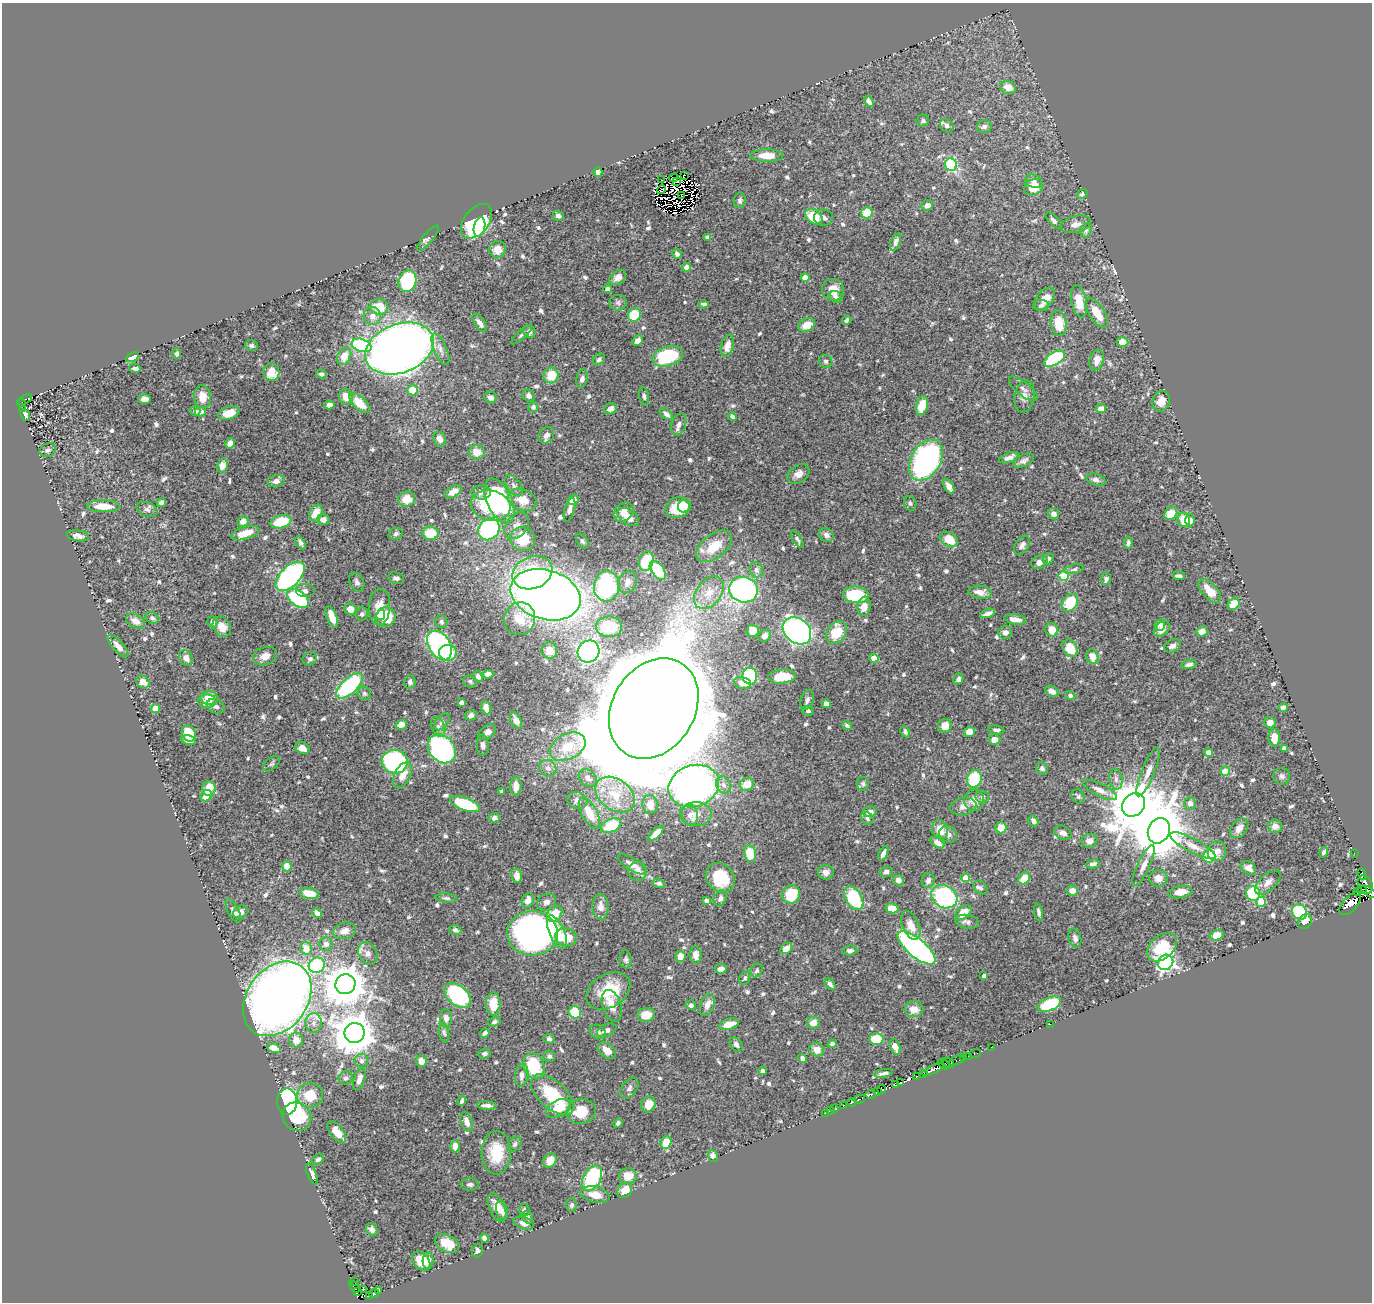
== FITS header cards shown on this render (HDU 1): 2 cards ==
NAXIS1  =                 1370
NAXIS2  =                 1300

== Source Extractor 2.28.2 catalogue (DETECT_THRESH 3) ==
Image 1370 x 1300 px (HDU 1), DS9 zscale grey, 1 PNG px = 1 image px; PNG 1374 x 1304 px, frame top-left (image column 1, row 1300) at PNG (2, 3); each listed source drawn as its Kron ellipse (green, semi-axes under 4 px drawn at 4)
Background 0.46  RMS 0.012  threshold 0.0357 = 3 sigma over >= 5 px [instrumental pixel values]
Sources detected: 738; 15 with non-positive FLUX_AUTO (blend fragments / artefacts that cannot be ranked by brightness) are neither listed nor drawn; of the other 723, the 500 brightest by FLUX_AUTO listed and drawn (223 fainter detections omitted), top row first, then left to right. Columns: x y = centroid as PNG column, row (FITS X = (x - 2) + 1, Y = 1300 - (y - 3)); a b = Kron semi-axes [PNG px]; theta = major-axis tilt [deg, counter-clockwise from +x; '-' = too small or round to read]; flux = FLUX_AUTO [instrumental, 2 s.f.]
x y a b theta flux
1008 87 8 6 -19 8.4
869 102 6 4 -54 3.7
923 121 6 6 - 2
947 126 7 6 - 2.9
984 127 8 6 12 2.7
767 156 16 6 0 12
951 165 6 6 - 77
598 172 4 4 - 5.1
684 175 3 2 - 3.9
674 178 4 2 - 2.7
661 180 3 2 - 2.1
677 181 3 2 - 1.9
1034 181 8 6 -25 3.7
1033 187 10 8 22 12
661 190 5 3 - 2.4
1082 194 6 4 37 2
682 195 3 3 - 3.2
740 200 8 6 82 2.4
927 205 6 5 - 5.1
867 213 6 5 - 20
558 216 5 4 - 2.5
814 216 9 7 -38 23
824 218 9 8 - 3.3
1054 220 10 5 -45 2.5
477 221 19 12 53 80
1076 224 15 8 13 5.4
479 227 10 5 78 29
1086 230 7 5 74 2
707 237 4 3 - 2.4
428 238 16 5 49 2.4
896 242 9 5 70 3.5
497 249 8 8 - 6.8
677 254 5 4 - 2.6
687 267 4 4 - 9.4
618 277 9 6 34 3.9
805 278 4 4 - 9.7
407 281 11 8 69 77
607 289 4 4 - 2.4
833 290 11 11 - 9.5
836 297 7 5 -37 1.8
1045 299 13 8 50 9.9
1079 301 16 7 -79 16
618 303 8 8 - 2.4
704 304 5 3 - 1.9
1041 305 8 5 8 2.1
379 307 9 7 -10 21
1097 313 17 7 -58 16
634 315 7 6 - 27
372 316 9 8 - 6
847 320 5 3 - 2.2
480 323 10 5 -56 4.1
1059 323 13 8 -81 20
807 325 8 6 28 13
529 331 6 6 - 3.4
522 335 13 4 43 2.1
638 341 6 4 48 4.7
1122 342 6 5 - 7.4
362 345 10 6 -19 71
252 346 6 5 - 2
727 346 11 6 75 6.8
399 348 36 24 21 920
440 349 17 6 -67 4.8
177 354 5 4 - 2.3
344 356 9 6 65 10
668 356 16 9 18 54
132 357 7 4 29 8.4
599 359 7 5 37 1.9
1054 359 11 6 30 76
1097 360 10 7 73 6.9
826 361 7 6 - 2
135 368 6 3 -4 1.9
271 372 9 8 - 15
321 374 5 4 - 2.2
551 375 8 7 - 17
582 379 9 5 75 3.6
1023 389 17 7 -38 4.1
412 390 5 5 - 17
529 396 6 5 - 4
644 396 9 5 -81 2.2
1024 396 16 10 80 6.3
202 397 11 8 -84 11
346 397 8 7 - 9.2
491 397 6 5 - 3.6
144 399 6 4 -1 4.8
25 400 7 4 30 33
1161 401 10 8 73 7.6
21 403 4 3 - 5
359 403 13 6 -45 14
329 405 5 4 - 4.9
922 405 9 6 75 15
533 407 5 5 - 2.2
22 408 3 2 - 7
610 409 6 5 - 4.9
1101 409 5 4 - 5.7
195 411 5 4 - 2
201 412 5 4 - 4.3
229 413 11 6 18 11
666 414 7 5 -36 3
25 415 6 4 -62 2.7
732 416 4 4 - 2.1
679 424 12 7 71 3.6
546 435 9 7 52 4.9
440 439 8 6 -63 5.8
230 443 5 4 - 5.3
48 450 8 7 - 2.4
477 452 8 7 - 9.9
1009 458 10 4 21 3.3
926 460 22 14 59 200
1024 461 11 6 25 3.1
222 466 7 5 72 6.5
798 474 12 8 35 5.1
1096 480 10 5 -17 3.1
276 481 8 6 10 4.2
514 486 12 7 -55 3.7
949 487 8 4 -61 5.1
453 492 9 5 30 7.3
481 492 10 7 0 4.3
406 499 8 7 - 12
522 500 15 10 -20 13
573 500 5 5 - 9.5
499 501 24 12 -65 130
161 502 5 4 - 2.1
910 503 7 6 - 1.9
491 505 20 15 -11 57
103 506 16 6 -1 14
684 506 7 6 - 4.4
677 508 12 10 19 23
147 509 11 6 -22 3.1
570 510 12 5 74 3.4
623 512 11 8 40 6.3
316 513 9 6 66 11
1054 514 6 5 - 4.8
1171 514 7 5 42 13
628 517 12 7 -36 8
323 520 6 5 - 4.2
1184 520 7 6 - 19
1190 520 6 5 - 4.2
243 521 6 5 - 6.6
281 522 10 6 17 28
517 526 15 10 52 6.4
489 529 12 10 50 87
245 533 14 6 16 12
430 533 8 7 - 21
396 534 7 5 20 1.9
826 535 7 6 - 3.6
78 536 11 5 -8 3.9
523 539 12 11 - 23
797 539 10 4 -58 2.1
949 539 10 7 -28 18
582 541 8 5 -57 1.9
300 543 7 3 -63 2.7
1128 543 6 3 84 2
1022 545 10 6 57 3.4
714 546 21 11 38 18
1048 559 6 5 - 2.8
646 561 10 7 76 33
1039 562 8 6 25 5.7
1074 569 9 4 13 2
658 570 11 6 -54 28
756 570 8 6 -62 2.5
532 573 20 16 22 53
290 576 18 10 45 150
1064 576 5 5 - 39
1179 576 6 3 -6 2
396 578 8 5 -8 2.3
1106 579 6 5 - 2.4
357 582 10 7 -64 2.8
628 582 12 9 65 5.1
607 586 15 13 85 100
744 590 14 12 -14 250
305 591 10 7 0 3.5
1210 591 14 7 -48 13
980 592 12 6 -5 6.8
709 593 18 12 53 14
546 595 36 24 -17 920
856 595 13 8 -6 44
298 598 12 7 -38 89
1070 603 9 7 55 34
1234 604 6 5 - 14
864 606 10 6 82 8.1
379 607 18 10 87 13
350 609 6 5 - 7.9
988 613 8 3 18 4.2
362 614 7 6 - 1.9
381 615 5 3 - 6.2
332 617 11 5 -70 9.9
385 617 10 9 - 27
152 618 7 5 -36 2.3
520 619 16 15 - 20
1015 619 11 5 -9 6.9
135 621 10 6 -28 6.7
212 622 6 5 - 2.3
441 622 6 6 - 2.2
1160 625 5 5 - 4.1
222 627 11 8 -57 7.4
609 627 13 10 -1 26
1162 629 9 6 44 6.9
1052 630 7 6 - 11
753 631 6 6 - 11
797 631 16 12 -42 230
1202 631 5 5 - 7.8
837 633 12 9 55 21
1005 633 7 6 - 4.9
764 636 7 5 35 5.3
439 645 16 10 -58 160
118 646 14 5 -48 5.5
1172 646 8 6 29 4.2
1070 648 9 7 -59 21
549 651 8 8 - 6.3
588 652 11 10 - 230
448 653 9 8 - 20
265 656 12 8 20 5.9
1092 656 7 6 - 10
186 658 8 6 -57 4.4
874 658 4 4 - 13
310 659 7 6 - 2.7
1189 664 8 4 17 2.7
488 674 5 4 - 5.4
478 676 6 4 -60 3
750 676 8 7 - 58
782 676 14 7 5 24
958 679 6 5 - 2.8
470 681 7 6 - 2.1
143 682 7 6 - 7.4
410 682 6 5 - 2.8
742 683 9 6 -12 9.1
349 686 16 8 42 92
1052 691 7 5 -32 4.4
364 694 7 6 - 1.9
1070 696 5 4 - 2.3
209 698 9 6 -4 9.5
807 700 10 6 71 3.5
207 701 9 7 -2 9.7
461 703 4 4 - 3.1
826 704 5 4 - 3.7
216 706 9 7 -28 3.7
1283 707 5 4 - 3
155 708 4 4 - 11
486 708 7 5 -69 8.3
654 708 53 41 59 12000
808 711 6 5 - 1.9
471 715 6 5 - 2.7
516 720 9 5 -65 5.5
442 722 10 6 50 2.9
1270 723 6 5 - 4.3
401 725 6 5 - 4.5
847 725 5 4 - 1.9
945 726 7 6 - 8.3
438 727 10 6 -68 2.8
996 730 8 4 -9 2.5
487 732 10 6 38 4.9
905 732 6 4 -62 2.5
969 732 5 5 - 5.8
189 733 8 7 - 21
1274 738 9 5 -86 8.9
995 739 6 5 - 7
189 740 8 4 -12 5.5
483 745 10 6 -88 3.7
568 747 19 12 27 22
302 748 7 5 -23 8
1284 748 4 4 - 3.8
442 749 16 12 -51 130
1209 752 4 4 - 7.4
395 762 13 11 -10 140
271 764 10 6 41 2
548 768 9 8 - 3.8
1042 768 6 5 - 2.3
1225 771 4 4 - 22
1148 772 26 6 68 7.9
402 775 14 7 63 8.5
1282 776 8 8 - 2.7
588 778 10 7 -43 4.9
974 779 9 7 74 37
1116 779 10 6 -84 3.9
747 784 7 6 - 11
863 784 7 6 - 2
724 785 9 7 -60 3.9
516 786 9 5 88 9.3
694 786 26 20 19 410
209 788 7 6 - 18
1100 790 18 6 -27 6.2
502 792 4 3 - 1.9
615 795 22 15 -36 27
206 796 6 5 - 11
982 796 7 6 - 2.3
1078 796 7 6 - 1.8
577 800 10 8 -18 4.1
974 800 11 10 - 8.5
1190 803 6 6 - 3.8
465 804 16 6 -20 47
650 804 9 7 -81 9.3
1133 805 13 10 49 4500
963 806 13 8 10 5.3
870 812 7 5 15 4.1
589 813 17 7 -62 17
696 814 16 12 2 9.2
690 815 10 8 -77 4.7
494 818 5 5 - 3.4
867 818 7 5 -50 2
1033 821 6 4 -57 3.1
611 826 10 6 23 32
1275 826 7 7 - 5.1
1001 828 6 5 - 14
1239 828 11 7 51 5.7
940 830 10 7 -70 11
1159 831 13 10 67 5600
1063 833 9 6 -31 4.3
656 834 10 4 43 5.9
948 834 9 8 - 3.9
1089 841 8 7 - 6.1
938 843 7 4 -34 5
1193 846 25 7 -27 8.7
1217 851 10 9 - 5.7
1324 852 5 4 - 2.5
750 853 8 6 -79 25
883 853 7 4 65 4.9
1354 853 2 2 - 3.7
1209 856 6 6 - 38
632 864 16 6 -32 6.7
1093 864 6 4 11 2.8
287 866 5 5 - 9.5
1144 866 22 6 65 6.5
1248 868 8 6 -30 5.6
637 871 9 9 - 5.1
826 872 8 7 - 4.1
886 872 6 5 - 2.6
1362 874 6 4 -66 42
517 876 7 5 -78 5.7
720 878 16 13 -47 37
965 878 4 4 - 13
1024 878 6 5 - 18
1158 878 9 8 - 7.4
898 880 5 5 - 4.6
928 880 7 6 - 3.7
1268 882 16 8 44 5.6
659 883 6 4 -17 2.1
1365 885 9 7 -62 340
980 888 8 6 -44 2.3
1362 890 5 3 - 77
1072 891 5 5 - 5.4
1368 891 9 3 -34 87
1180 892 12 6 9 10
1357 892 3 2 - 39
309 893 10 5 -12 13
791 894 9 8 - 30
1253 894 7 7 - 51
944 897 13 11 -29 120
446 898 10 4 -6 2.2
720 898 8 6 65 3.5
854 898 13 8 -58 54
528 900 8 6 67 6.2
706 901 4 4 - 3
546 902 10 8 27 3.5
1261 902 5 5 - 28
1350 904 14 7 48 770
600 907 13 8 -88 7
892 908 6 5 - 11
233 911 13 5 -63 4.1
241 912 8 6 33 4.5
1039 912 8 4 -78 2.6
1299 912 8 7 - 62
317 913 5 4 - 3.8
963 913 9 5 39 14
555 914 9 6 48 17
967 922 12 7 -11 3.5
1305 922 7 6 - 5.9
911 925 15 8 -66 8.7
455 930 6 5 - 2.7
345 931 12 8 14 6.8
557 932 18 7 -66 24
532 933 25 22 -3 360
1217 935 7 5 18 12
566 937 11 8 -20 14
1075 938 10 6 -76 3.4
326 944 7 6 - 4
1162 947 17 11 42 26
306 948 6 5 - 13
786 948 7 5 40 6.4
917 948 23 9 -40 240
850 951 7 5 4 2.4
368 953 12 9 -59 5.2
696 955 8 6 -89 5.9
681 956 5 5 - 8.5
626 959 9 6 -83 2.2
1166 962 8 7 - 250
317 965 8 7 - 64
721 969 6 4 6 4.4
757 970 7 6 - 2
984 976 4 3 - 2.6
745 978 7 5 64 1.9
345 984 10 10 - 2600
830 984 7 4 -48 2.4
608 991 24 16 30 35
458 996 15 10 -40 95
277 999 41 30 54 980
493 1004 11 7 89 17
1049 1004 12 6 22 47
691 1005 5 5 - 2.2
707 1005 11 6 69 6.6
612 1006 16 9 -73 8.7
914 1009 9 8 - 7.5
575 1012 6 6 - 26
646 1015 9 7 10 13
446 1018 9 6 -86 4.2
495 1022 6 4 20 2.2
313 1023 10 8 90 5.2
813 1023 6 6 - 7.9
729 1024 10 5 15 11
1050 1024 2 2 - 40
607 1030 10 6 25 3.6
444 1032 10 5 -79 2.1
598 1032 9 6 -30 3
354 1033 10 10 - 2700
485 1033 5 4 - 2.6
549 1039 5 5 - 2.4
876 1039 7 6 - 21
296 1040 7 7 - 9.5
736 1044 8 5 -53 3.4
832 1044 4 4 - 2
895 1047 8 5 -68 4.9
991 1047 2 2 - 3.7
274 1048 7 4 -23 8.2
607 1050 10 6 -41 8.3
817 1050 7 6 - 7.1
484 1053 6 5 - 2.6
975 1054 6 2 18 9.2
549 1056 5 5 - 2.2
968 1056 2 2 - 3.3
803 1058 4 4 - 3
964 1058 3 3 - 12
957 1060 8 3 22 27
361 1061 7 7 - 2.9
421 1061 6 5 - 6.7
948 1063 6 3 -34 29
944 1064 6 3 -33 59
534 1066 13 10 -70 48
933 1070 11 3 24 200
762 1071 4 4 - 2.3
884 1073 9 3 9 2.4
924 1074 3 2 - 11
522 1075 11 6 83 5
917 1076 3 3 - 17
346 1078 7 6 - 2.6
359 1079 11 5 71 5.4
900 1083 3 3 - 25
895 1085 4 3 - 4.3
629 1088 12 7 53 3.6
882 1090 4 4 - 16
877 1092 3 3 - 36
871 1094 5 3 - 65
310 1095 13 12 - 19
552 1095 26 13 -43 41
859 1099 5 3 - 28
462 1101 5 3 - 2.1
287 1102 13 10 -90 120
852 1102 4 3 - 49
648 1104 8 7 - 10
487 1105 9 4 -4 3.5
844 1105 3 3 - 24
559 1108 13 8 27 16
835 1109 4 3 - 12
581 1111 15 12 11 19
831 1111 3 2 - 7
826 1113 2 2 - 4.2
297 1116 15 13 -42 57
467 1122 10 6 -71 6.1
618 1123 5 4 - 2.2
337 1132 12 6 -51 12
666 1142 6 5 - 15
515 1144 8 6 58 2.2
455 1146 6 4 89 5.5
496 1153 22 14 89 28
713 1156 6 5 - 5.3
318 1159 6 5 - 2.6
550 1161 8 6 56 9.8
312 1174 11 4 -67 4
628 1176 9 8 - 11
592 1178 14 8 61 61
470 1184 9 6 -1 2.3
625 1190 8 6 46 11
595 1195 15 8 -12 10
572 1205 7 5 89 1.9
497 1207 15 7 -66 8.7
524 1210 6 5 - 1.9
502 1211 10 5 -77 4.4
528 1217 6 5 - 2.3
524 1223 10 6 -19 5
372 1230 7 5 -53 3.3
484 1238 4 4 - 2.3
447 1243 13 8 -26 15
477 1251 6 5 - 2.6
421 1261 11 8 -51 14
428 1261 8 5 89 4.1
354 1282 2 2 - 3.7
355 1287 6 3 -52 17
364 1289 3 2 - 9.5
358 1291 3 2 - 18
378 1291 3 2 - 25
374 1293 5 3 - 69
370 1296 3 3 - 59
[223 fainter detections neither listed nor drawn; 15 non-positive-flux detections neither listed nor drawn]